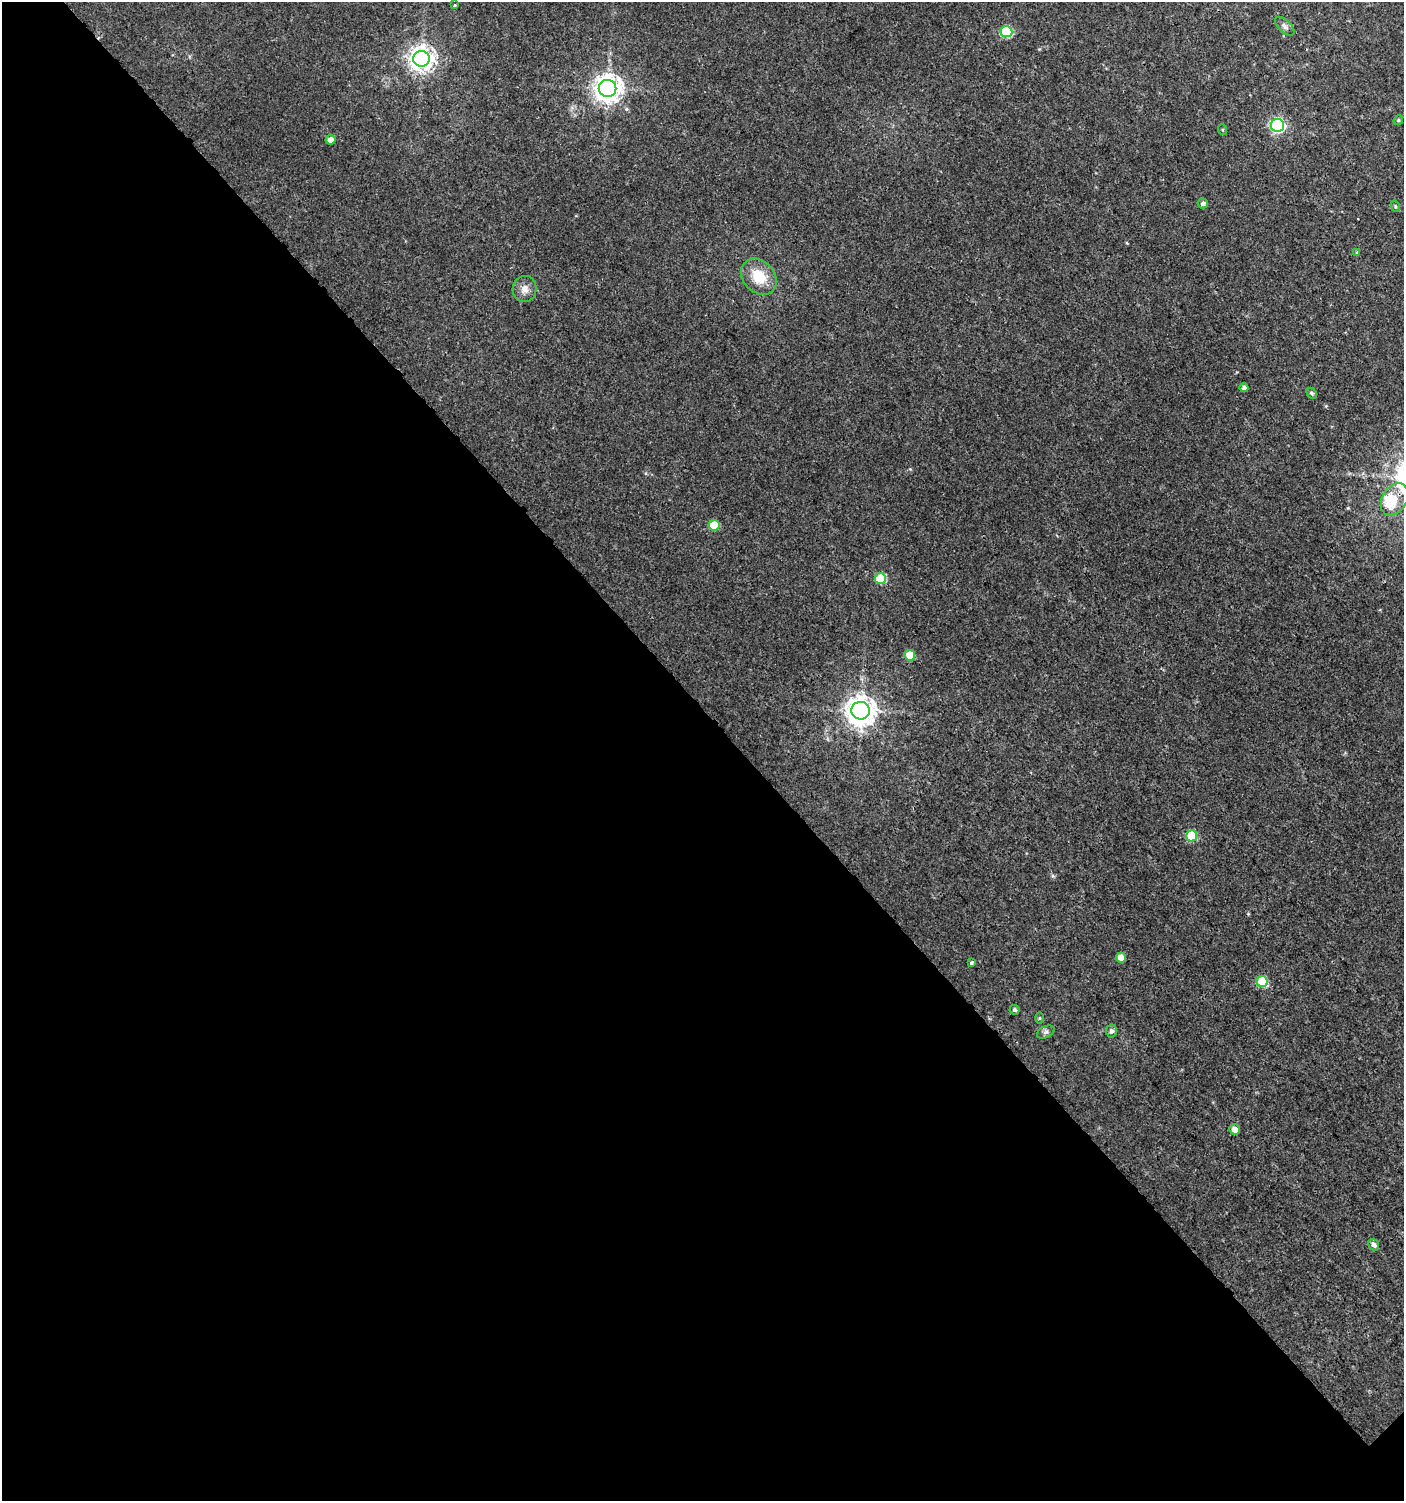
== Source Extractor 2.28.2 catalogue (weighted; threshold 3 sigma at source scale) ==
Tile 9 of 4 x 4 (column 1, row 3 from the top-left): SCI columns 205-1606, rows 1531-3029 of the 6060 x 6084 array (HDU 1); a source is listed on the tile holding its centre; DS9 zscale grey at full resolution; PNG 1406 x 1503 px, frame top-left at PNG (2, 2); each listed source drawn as its Kron ellipse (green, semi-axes under 4 px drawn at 4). Shown black and unused: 53% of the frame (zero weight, under 3 of 4 exposures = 4% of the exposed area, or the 3 px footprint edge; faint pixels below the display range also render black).
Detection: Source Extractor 2.28.2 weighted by HDU 2 'WHT'; one run over the whole footprint, this tile lists its part. Background 0.00434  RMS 0.0022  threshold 0.00968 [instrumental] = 3 sigma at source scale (4.5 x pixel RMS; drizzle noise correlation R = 1.50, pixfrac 1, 0.0396/0.0396 arcsec/px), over >= 5 px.
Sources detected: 33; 2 inside a brighter listed object's ellipse — not listed separately; the other 31 listed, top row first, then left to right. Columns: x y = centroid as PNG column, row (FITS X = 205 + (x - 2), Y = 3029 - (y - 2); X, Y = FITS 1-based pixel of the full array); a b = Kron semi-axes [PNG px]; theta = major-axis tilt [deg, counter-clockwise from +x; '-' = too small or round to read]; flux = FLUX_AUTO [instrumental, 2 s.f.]
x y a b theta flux
455 5 3 3 - 1.3
1285 26 12 6 -43 0.83
1006 32 6 5 - 14
421 59 8 8 - 180
607 88 9 8 - 240
1398 120 5 4 - 0.3
1277 125 7 6 - 40
1223 130 5 3 - 0.23
331 140 5 4 - 1.6
1203 203 5 5 - 0.65
1395 206 6 3 -72 0.27
1357 252 4 4 - 0.36
759 277 20 15 -47 5.7
525 289 13 12 - 1.7
1244 388 4 4 - 0.88
1311 393 6 4 -48 0.41
1395 499 17 12 60 3.1
714 525 5 5 - 6.2
880 578 5 5 - 8.6
910 655 5 5 - 4.7
860 711 9 9 - 270
1192 836 5 5 - 12
1121 958 5 5 - 2.2
971 963 4 3 - 0.96
1262 982 6 5 - 9.4
1015 1010 5 5 - 0.45
1039 1018 6 4 89 0.25
1111 1031 6 5 - 0.63
1046 1032 9 6 27 0.61
1234 1129 5 5 - 1.4
1374 1245 6 5 - 0.84